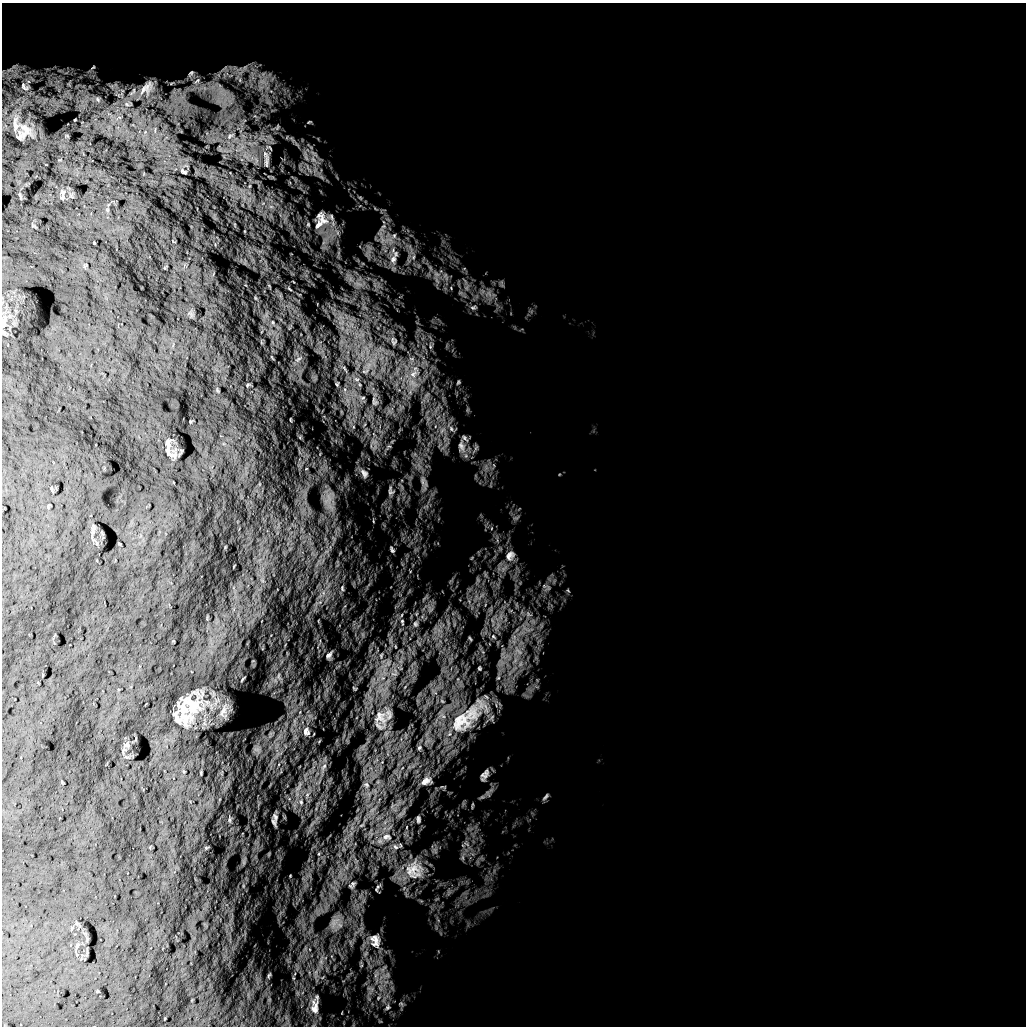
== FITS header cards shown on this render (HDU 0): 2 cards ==
NAXIS1  =                 1024 /
NAXIS2  =                 1024 /

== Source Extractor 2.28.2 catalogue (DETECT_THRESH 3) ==
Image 1024 x 1024 px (HDU 0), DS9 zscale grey, 1 PNG px = 1 image px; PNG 1028 x 1028 px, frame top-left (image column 1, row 1024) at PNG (2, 3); no overlay
Background 5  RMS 950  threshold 2860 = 3 sigma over >= 5 px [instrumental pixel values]
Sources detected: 90; all 90 listed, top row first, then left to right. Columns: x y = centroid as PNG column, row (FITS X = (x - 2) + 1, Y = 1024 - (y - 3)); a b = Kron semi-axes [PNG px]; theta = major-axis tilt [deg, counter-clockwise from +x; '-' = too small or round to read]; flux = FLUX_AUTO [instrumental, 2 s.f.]
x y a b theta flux
191 73 5 4 - 7.6e+04
197 81 6 4 20 8.8e+04
263 82 17 9 -26 1.0e+06
24 87 10 5 -49 1.2e+05
143 89 13 5 59 2.2e+05
309 122 6 4 24 7.1e+04
15 125 23 6 -83 3.7e+05
25 128 14 8 -52 5.7e+05
230 136 10 6 40 2.3e+05
313 159 8 6 -44 3.1e+05
267 161 25 7 85 4.0e+05
183 171 5 3 - 1.0e+05
63 192 11 5 -70 1.8e+05
360 198 7 5 -31 1.2e+05
331 217 14 8 -57 4.0e+05
323 220 34 16 -58 1.7e+06
308 224 6 5 - 9.3e+04
319 224 18 11 52 8.1e+05
383 227 29 8 60 8.8e+05
389 240 20 12 -8 1.3e+06
413 257 10 6 69 3.3e+05
393 259 17 10 84 8.7e+05
436 274 10 7 -16 4.4e+05
446 276 14 6 -63 3.7e+05
473 307 10 7 19 2.2e+05
393 341 12 7 -70 2.5e+05
298 359 9 4 35 1.7e+05
365 371 11 5 11 2.6e+05
413 374 14 8 34 6.1e+05
357 379 8 5 -18 2.0e+05
458 382 6 4 55 8.3e+04
337 384 4 3 - 6.3e+04
247 385 5 3 - 4.7e+04
374 401 14 8 -65 3.3e+05
451 429 10 6 -54 3.0e+05
442 430 12 7 45 4.7e+05
465 438 13 6 -46 3.0e+05
168 446 15 3 -90 2.2e+05
389 446 7 4 0 1.0e+05
461 446 22 10 -82 7.6e+05
364 473 12 7 -58 2.6e+05
424 483 27 10 -75 1.1e+06
390 492 11 7 15 2.4e+05
392 550 8 4 -60 1.4e+05
510 556 17 14 65 9.1e+05
544 586 6 5 - 1.6e+05
342 588 9 5 -81 1.5e+05
568 591 6 3 -21 7.2e+04
528 614 9 6 -31 2.9e+05
501 617 9 5 -90 2.8e+05
402 622 10 5 -79 1.7e+05
415 624 8 7 - 2.2e+05
493 637 9 6 -44 2.9e+05
470 639 7 4 -62 8.8e+04
518 651 18 7 -39 7.0e+05
329 655 7 4 48 1.5e+05
381 655 7 4 67 9.2e+04
479 668 7 5 -80 1.0e+05
442 701 8 4 -45 1.7e+05
188 709 34 22 67 2.0e+06
223 711 17 6 61 3.7e+05
380 717 25 20 -57 1.6e+06
465 719 72 31 40 8.1e+06
306 732 13 10 -78 3.6e+05
419 748 8 7 - 1.7e+05
324 766 9 4 54 1.8e+05
485 775 17 8 59 4.3e+05
426 781 18 11 21 5.9e+05
366 785 8 7 - 2.0e+05
545 797 11 4 47 1.5e+05
301 802 6 5 - 1.3e+05
275 817 9 5 -76 1.6e+05
418 819 10 5 90 1.6e+05
230 820 8 4 82 1.2e+05
274 822 5 3 - 1.2e+05
407 827 6 3 71 6.0e+04
387 837 16 11 -3 8.8e+05
400 845 6 4 -71 8.7e+04
395 847 10 7 -39 3.0e+05
414 870 30 29 - 2.6e+06
353 884 10 7 79 2.1e+05
377 888 12 5 58 1.7e+05
334 923 10 5 82 3.1e+05
340 925 7 5 -34 1.7e+05
375 941 22 15 -75 1.0e+06
269 975 7 3 60 7.1e+04
376 975 7 4 71 1.7e+05
378 998 6 4 72 1.0e+05
315 1007 23 11 89 7.8e+05
388 1007 9 7 57 2.2e+05